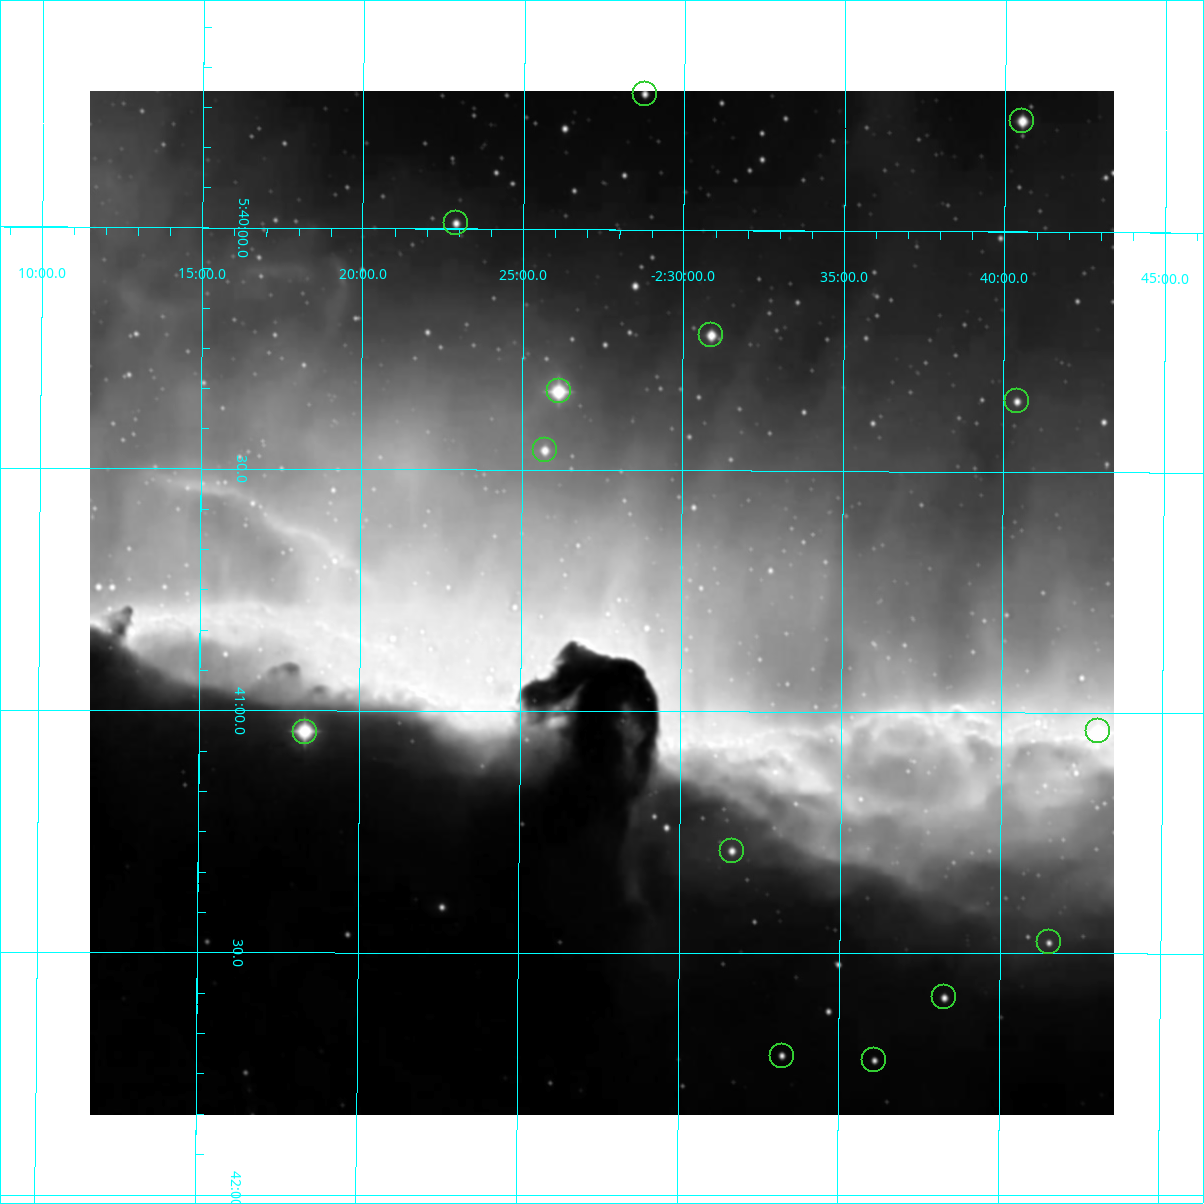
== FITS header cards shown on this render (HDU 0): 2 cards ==
NAXIS1  =                 1024
NAXIS2  =                 1024

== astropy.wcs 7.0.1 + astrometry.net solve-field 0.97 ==
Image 1024 x 1024 px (HDU 0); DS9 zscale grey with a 90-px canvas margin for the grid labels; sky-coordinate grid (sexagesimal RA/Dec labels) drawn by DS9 from the SOLVED WCS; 14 Tycho-2 reference stars matched to detected sources circled (green)
Header WCS: none
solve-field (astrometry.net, Tycho-2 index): SOLVED blind (the file carries no WCS)
Solved WCS: RA---TAN-SIP/DEC--TAN-SIP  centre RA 05:40:46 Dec -02:28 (85.19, -2.46 deg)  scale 1.87 arcsec/px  FOV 31.9' x 31.8'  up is -90 deg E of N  parity normal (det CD < 0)
(file carries no celestial WCS; the grid is the blind solution)
Tycho-2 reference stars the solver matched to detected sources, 14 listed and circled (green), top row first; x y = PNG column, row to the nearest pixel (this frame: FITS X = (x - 90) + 1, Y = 1024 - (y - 91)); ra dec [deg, ICRS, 3 dp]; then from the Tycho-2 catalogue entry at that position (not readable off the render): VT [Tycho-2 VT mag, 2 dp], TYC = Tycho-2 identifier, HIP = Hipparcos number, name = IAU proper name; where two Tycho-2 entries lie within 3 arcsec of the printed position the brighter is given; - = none
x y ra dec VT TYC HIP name
645 94 84.929 -2.479 12.87 4771-934-1 - -
1022 121 84.942 -2.676 8.99 4771-685-1 - -
456 223 84.997 -2.382 10.98 4771-880-1 - -
711 335 85.055 -2.515 9.19 4771-909-1 - -
559 391 85.084 -2.436 7.59 4771-1045-1 26694 -
1017 401 85.088 -2.674 11.14 4771-556-1 - -
545 450 85.115 -2.429 10.19 4771-1081-1 - -
1098 731 85.260 -2.717 7.93 4771-1197-1 26752 -
305 732 85.261 -2.305 7.54 4771-1191-1 26756 -
732 851 85.322 -2.527 11.02 4771-896-1 - -
1049 942 85.369 -2.692 11.76 4771-609-1 - -
944 997 85.398 -2.638 11.16 4771-628-1 - -
782 1056 85.428 -2.554 11.67 4771-733-1 - -
874 1060 85.431 -2.602 11.98 4771-644-1 - -